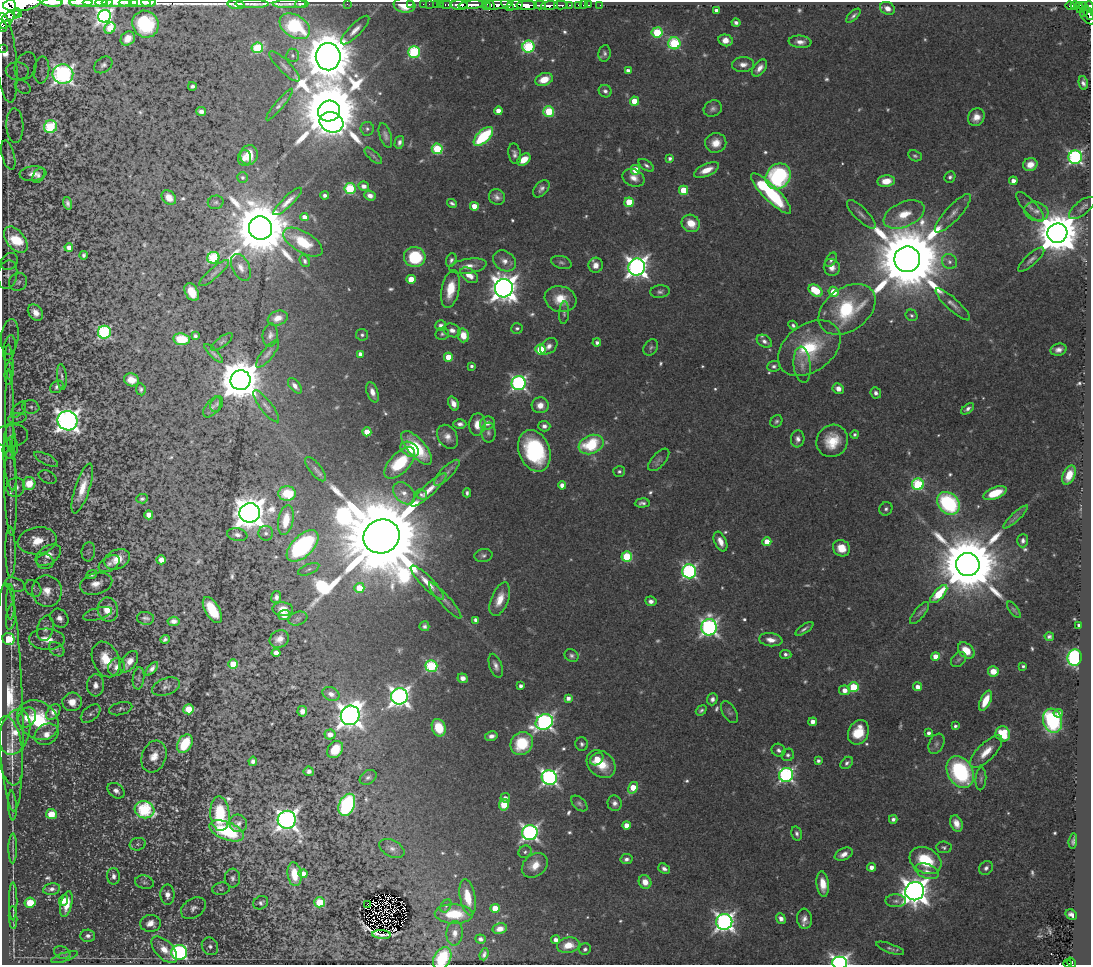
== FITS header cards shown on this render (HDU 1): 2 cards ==
NAXIS1  =                 1089
NAXIS2  =                  963

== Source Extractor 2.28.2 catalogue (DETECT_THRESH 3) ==
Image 1089 x 963 px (HDU 1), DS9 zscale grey, 1 PNG px = 1 image px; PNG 1093 x 967 px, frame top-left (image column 1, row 963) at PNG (2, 2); each listed source drawn as its Kron ellipse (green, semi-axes under 4 px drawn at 4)
Background 0.519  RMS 0.019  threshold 0.0572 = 3 sigma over >= 5 px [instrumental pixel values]
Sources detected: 741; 7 with non-positive FLUX_AUTO (blend fragments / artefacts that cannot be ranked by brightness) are neither listed nor drawn; of the other 734, the 500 brightest by FLUX_AUTO listed and drawn (234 fainter detections omitted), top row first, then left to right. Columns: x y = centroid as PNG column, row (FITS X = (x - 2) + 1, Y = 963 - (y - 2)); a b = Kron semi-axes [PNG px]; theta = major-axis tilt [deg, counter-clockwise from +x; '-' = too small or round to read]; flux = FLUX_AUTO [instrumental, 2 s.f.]
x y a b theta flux
52 2 10 3 -1 3.8
81 2 11 2 0 3.5
95 2 12 2 0 4.3
104 3 9 2 -1 3.4
117 3 15 2 0 4.9
128 3 10 2 -1 2.9
140 3 11 2 -3 4.3
148 3 7 2 -3 2.9
22 4 19 7 7 1900
252 4 17 2 -1 5.9
289 4 17 2 0 5.7
302 4 6 2 1 3.2
347 4 2 2 - 110
411 4 3 2 - 9.7
423 4 2 2 - 7.3
429 4 2 2 - 9.4
436 4 2 2 - 9.1
440 4 2 2 - 6.9
446 4 6 3 0 39
236 5 8 4 -6 18
405 5 11 7 -8 24
459 5 9 4 -2 770
471 5 13 3 6 820
486 5 4 3 - 79
490 5 5 3 - 94
497 5 15 4 4 310
507 5 7 3 -40 320
515 5 8 5 14 350
527 5 10 4 -1 1300
540 5 6 3 -2 160
561 5 7 3 -1 120
569 5 3 2 - 36
579 5 3 3 - 25
583 5 2 2 - 3.4
589 5 3 2 - 11
600 5 2 2 - 5.7
1080 5 3 3 - 49
549 6 8 3 6 510
1070 6 4 3 - 79
1075 6 4 3 - 84
1089 6 5 3 - 100
887 8 8 6 -28 11
1082 8 6 3 47 70
5 10 19 10 84 3100
716 11 4 4 - 7.1
17 13 5 3 - 120
1083 13 3 2 - 22
1088 13 8 3 -59 84
11 16 10 2 23 260
104 16 6 6 - 460
853 16 9 4 43 4
1088 17 8 5 -44 160
736 23 4 4 - 4.2
145 24 14 13 - 65
295 26 17 11 -32 89
3 27 5 3 - 120
110 28 6 5 - 35
355 30 19 6 45 11
657 32 5 5 - 94
128 39 8 6 43 13
726 40 7 6 - 13
800 42 11 6 -6 8.9
674 43 6 6 - 130
528 47 6 6 - 160
2 48 3 2 - 5.1
257 48 6 5 - 120
414 52 6 5 - 170
604 53 8 6 81 4.4
293 55 7 6 - 3.8
328 57 13 12 - 12000
6 58 45 10 -84 35
743 64 11 7 2 9.8
103 65 10 7 36 5.7
26 66 14 10 68 15
284 66 20 6 -45 7.7
759 68 10 5 50 9.3
42 70 13 7 85 9.8
17 71 11 9 -2 12
628 71 4 4 - 9.2
63 74 10 10 - 600
544 79 9 6 21 27
1083 83 7 4 -78 5
192 86 4 4 - 3.8
23 87 8 6 -33 2.9
605 91 7 6 - 4.9
634 101 4 4 - 33
279 105 20 4 50 5.3
713 109 9 8 - 5.5
201 111 5 4 - 5.6
329 111 11 10 - 17000
498 111 4 4 - 16
549 111 5 5 - 83
976 117 9 8 - 14
331 122 12 10 -21 500
15 126 17 8 -88 6.4
50 127 6 6 - 110
367 129 7 6 - 3.5
385 135 13 6 -72 6.1
483 136 12 6 42 120
399 142 6 4 75 4.8
716 143 10 10 - 17
437 149 5 5 - 100
515 154 10 6 -79 5.6
8 155 15 6 -75 5.2
249 155 10 8 77 20
373 156 11 4 -42 3.4
915 156 7 5 -25 3
1075 157 7 6 - 330
244 158 8 6 88 7.7
670 158 4 4 - 3.8
524 160 7 5 39 20
646 165 9 5 -35 4.1
1030 165 7 6 - 15
635 170 5 4 - 39
707 170 13 6 24 19
33 174 13 7 6 11
38 175 8 5 59 4.7
778 176 14 12 50 190
950 177 6 5 - 3.5
242 178 5 5 - 3.7
633 178 11 8 -24 12
886 181 9 6 6 22
1013 181 4 4 - 9.4
364 186 5 4 - 8
350 189 5 5 - 140
541 189 10 6 50 6.1
683 190 4 4 - 53
771 193 27 7 -45 140
325 195 4 3 - 4.7
370 195 6 5 - 8.8
497 197 8 7 - 6.9
169 198 8 6 -45 9.3
288 201 19 5 43 11
216 202 8 7 - 3.3
629 202 5 4 - 52
68 203 6 4 -73 4.3
452 203 5 3 - 3.2
474 206 4 4 - 18
1030 207 19 6 -48 8.2
1082 208 15 7 38 6.2
1036 211 12 9 -17 11
953 213 25 7 47 12
861 214 19 6 -45 8
904 215 21 12 24 35
304 217 4 4 - 11
691 223 9 8 - 25
260 228 12 11 - 13000
1057 233 10 9 - 6500
16 240 15 9 -52 69
303 242 22 10 -31 51
69 247 4 4 - 8.5
84 255 4 3 - 3.3
415 257 11 10 - 79
213 258 6 5 - 120
907 259 13 13 - 24000
1031 259 17 5 42 6.8
451 260 7 5 67 4
831 260 8 5 60 4.1
305 261 6 5 - 3.6
504 261 12 9 -34 11
9 262 9 7 43 3.3
561 262 10 6 -17 4.1
949 262 8 7 - 4.9
596 265 7 7 - 11
468 266 19 7 8 13
241 267 14 8 -64 11
637 267 8 8 - 1000
832 267 9 8 - 9.9
214 273 19 5 40 6.6
8 275 14 9 79 7.3
469 275 10 6 -38 15
411 279 4 4 - 32
18 282 9 8 - 4.8
504 288 9 9 - 1900
450 289 19 9 78 31
816 291 8 5 -36 77
192 292 9 6 -62 27
660 292 10 6 7 4.5
833 292 5 4 - 34
560 299 16 13 -16 27
953 304 22 6 -42 9.5
847 309 31 21 36 120
35 313 9 6 -50 13
564 313 11 5 87 3.7
912 315 6 5 - 3.2
278 318 10 7 20 15
793 325 5 4 - 3.2
441 326 5 5 - 6.3
517 328 6 5 - 3.3
452 330 8 6 -22 7.9
104 332 6 6 - 200
442 334 7 6 - 3.1
270 335 11 7 83 6.7
362 335 6 6 - 3.3
463 335 7 5 -76 22
195 336 4 4 - 3.5
10 337 18 8 83 9.9
182 339 8 6 -8 53
764 341 8 5 -32 5.7
222 342 13 5 37 3.3
597 342 4 4 - 4.9
549 346 10 7 41 7
651 347 9 6 58 3.6
9 348 13 6 80 4.8
809 348 34 23 36 99
540 349 5 5 - 62
1058 350 8 6 16 7.6
214 353 12 3 -46 3.8
268 354 17 6 51 6.3
360 354 4 4 - 7.4
448 357 4 4 - 31
9 362 17 2 -88 4.2
802 365 18 8 -84 11
472 366 3 3 - 3.5
774 366 7 5 5 3.9
9 373 11 4 87 4.1
62 377 13 5 -85 3.9
131 380 7 6 - 15
240 380 10 10 - 5300
519 383 7 7 - 390
295 386 9 5 -52 7
57 387 7 5 41 3.8
141 389 6 5 - 3.3
838 389 5 5 - 11
372 392 10 5 -71 10
876 393 6 5 - 5.1
217 404 8 6 62 3.2
453 404 7 5 -67 10
540 405 8 8 - 14
266 406 20 6 -53 6.9
31 407 8 6 -8 4.4
212 407 12 6 50 4.9
968 409 7 4 38 4.5
19 410 10 5 49 3.8
10 411 41 4 -90 19
17 418 9 5 11 2.9
67 421 10 9 - 940
776 421 6 5 - 3.1
487 423 7 6 - 8.6
460 424 6 5 - 5.2
477 424 11 8 83 18
544 426 6 5 - 6.1
367 432 4 4 - 28
488 433 10 7 -88 5
855 434 4 4 - 3.3
11 436 17 11 4 12
448 437 13 9 -57 12
798 439 8 7 - 7.1
10 441 17 6 89 9.1
832 441 16 15 - 39
591 445 13 9 21 82
10 448 10 7 79 7.3
417 448 21 8 -49 70
410 449 10 6 -31 18
534 451 21 15 -69 160
46 459 13 5 -26 4.5
659 460 14 6 48 5.4
400 463 19 10 47 65
10 464 26 6 -84 12
315 469 14 6 -52 5.4
619 471 6 5 - 2.9
447 473 17 6 46 7
1069 475 10 6 67 22
47 477 9 6 -26 3
29 484 6 6 - 45
918 484 6 6 - 160
562 485 4 4 - 10
16 487 10 9 - 12
82 489 26 7 72 27
429 490 23 5 43 18
11 492 44 6 -88 20
287 493 9 7 0 52
404 493 13 9 -45 10
467 493 4 3 - 3.4
995 493 12 5 22 35
421 494 6 4 -33 3
142 499 6 4 4 2.9
642 503 7 4 4 4.6
948 503 12 10 -44 170
886 509 7 6 - 4.1
250 513 10 9 - 2800
149 515 4 4 - 12
1016 517 16 4 43 5
286 520 15 7 79 34
266 533 7 7 - 6.2
237 535 10 6 -10 6.2
381 536 18 16 24 56000
37 541 19 13 8 34
720 541 10 6 -66 13
1023 541 6 5 - 5
767 542 4 4 - 27
303 546 20 10 44 220
841 548 9 8 - 22
11 552 25 5 -89 10
88 552 9 7 83 3.7
48 555 14 9 34 15
483 555 9 6 10 4.3
627 556 5 5 - 90
117 559 13 9 26 19
161 560 5 4 - 10
45 562 8 7 - 4.5
109 564 11 7 31 6.8
968 565 12 11 - 17000
309 569 11 5 22 3.8
689 571 7 7 - 310
91 575 6 4 20 3
427 582 23 6 -46 17
96 584 16 10 16 15
15 585 10 6 -19 5.9
33 588 9 7 -48 4.6
359 588 5 5 - 39
47 591 15 15 - 24
939 594 11 5 48 66
276 597 6 5 - 5.8
500 599 18 8 68 23
445 600 23 5 -49 8.1
651 601 5 5 - 6
11 602 17 4 90 5.4
283 609 10 7 -4 19
108 610 12 10 -78 28
212 610 14 7 -59 45
1014 610 10 4 -54 2.9
919 613 13 5 50 4.6
98 614 15 6 16 6.3
284 615 6 5 - 16
11 617 12 5 82 4.1
59 618 10 8 -51 9.2
145 618 8 6 -4 4.9
298 618 10 6 18 4.3
476 620 4 4 - 7.2
174 621 6 4 5 6.9
1079 625 4 3 - 5
424 626 5 5 - 3.7
709 627 8 7 - 540
45 628 13 8 77 7.7
804 629 10 3 34 4.2
1049 636 5 4 - 3.8
9 639 6 6 - 100
47 639 18 10 -2 21
165 639 5 4 - 3.8
279 639 10 8 29 12
771 640 12 6 -7 12
57 649 9 6 -40 4.1
966 650 9 6 -43 24
276 653 4 4 - 13
786 654 6 4 -6 4.7
572 656 7 6 - 4
935 656 4 4 - 17
1075 658 8 7 - 240
106 659 18 13 -66 40
958 660 9 6 44 3.2
129 662 12 7 54 13
233 664 5 4 - 41
431 666 6 6 - 170
496 666 12 6 -71 7.3
1023 666 3 3 - 2.9
116 667 9 8 - 8.7
152 669 8 4 47 5.7
993 671 5 5 - 19
138 678 11 6 84 3.7
463 678 5 5 - 7.8
95 685 11 8 87 11
521 686 4 4 - 5.5
166 687 14 8 20 6.2
853 687 5 5 - 80
917 687 4 4 - 9.3
844 690 5 4 - 12
331 694 9 6 -23 8.5
399 696 8 8 - 880
10 697 114 13 -88 88
568 698 4 4 - 7.2
712 699 6 5 - 5.7
985 701 11 5 65 31
72 702 10 9 - 22
121 709 12 6 15 3.9
189 709 5 5 - 41
701 710 6 4 39 3.3
302 711 5 5 - 8.7
53 712 9 6 53 12
729 712 12 6 -59 3.9
1058 713 4 4 - 7
91 714 11 7 40 4.6
350 715 10 9 - 1500
27 718 11 8 57 15
38 720 22 18 -40 89
1052 721 12 9 -73 190
544 722 9 7 26 550
813 722 4 4 - 10
955 726 4 3 - 3.6
439 728 9 6 -68 43
15 732 23 14 73 31
858 732 13 10 65 39
929 733 4 4 - 5.8
47 734 12 10 29 15
330 734 5 5 - 13
1003 734 7 7 - 53
491 736 6 4 11 7
522 743 12 10 50 61
185 744 10 7 60 63
582 744 6 6 - 3.8
936 744 11 7 65 5.1
335 750 9 7 53 30
779 750 7 6 - 5.1
10 751 35 12 -82 28
986 752 21 8 45 22
788 755 6 6 - 3.6
154 757 16 12 70 21
597 759 7 5 42 23
253 761 4 4 - 4.7
818 761 4 3 - 4.4
847 763 7 5 44 4.2
601 764 16 12 -39 35
309 771 5 4 - 5.5
960 772 17 12 -59 170
786 775 7 7 - 330
368 777 9 6 36 4.2
549 777 8 7 - 470
981 779 11 5 86 4.4
633 788 6 4 57 34
116 791 9 6 -38 7.7
505 798 5 5 - 6.7
615 803 8 7 - 6.3
579 804 9 6 -42 3.7
12 805 15 3 -86 3.4
347 805 12 7 66 210
504 805 6 5 - 44
145 810 10 8 -16 160
51 814 5 5 - 27
220 814 17 9 -86 59
893 819 4 4 - 5.2
287 820 9 9 - 830
238 823 9 8 - 6
956 823 8 6 -69 11
626 825 4 4 - 14
227 831 18 9 -20 85
530 832 7 7 - 540
797 833 7 5 -76 4.2
1073 841 7 3 82 3.1
138 844 8 6 14 4.3
944 847 7 5 -7 3.2
13 848 15 3 89 3.5
392 849 13 8 -28 8
525 852 7 6 - 3.6
844 854 9 6 24 9.3
626 859 6 5 - 5.2
925 861 17 12 -30 66
535 865 14 10 38 21
871 867 4 4 - 8.6
986 868 7 6 - 4.8
664 869 6 4 -37 5.3
927 871 12 7 -18 8.9
294 874 12 7 -82 29
303 874 4 4 - 18
113 876 8 6 -89 5.9
232 878 9 7 -90 5.6
144 882 9 6 -14 4.6
645 882 7 6 - 16
823 884 13 6 -83 19
51 889 9 5 12 5.3
221 889 9 6 9 3.3
915 891 9 9 - 1900
167 895 10 7 -88 9.2
468 897 18 7 -79 31
63 900 6 4 68 7.6
13 901 19 2 90 5.2
896 901 10 6 0 5.5
319 902 5 5 - 56
30 903 5 5 - 38
261 903 8 6 32 3.7
66 904 13 5 77 18
367 904 4 2 - 2.9
446 906 7 5 60 2.9
193 908 13 9 33 8.7
495 908 4 4 - 34
454 914 19 9 -2 50
1071 915 6 5 - 6.8
13 917 11 3 -88 3.4
781 919 5 4 - 7
804 919 10 7 -85 8.9
724 922 8 8 - 770
150 923 10 8 7 12
500 929 7 5 11 11
455 933 12 8 88 11
382 935 9 4 -3 3
88 936 7 6 - 5.3
480 939 5 4 - 4.2
556 940 4 4 - 9.1
568 945 11 7 9 23
210 946 9 8 - 5.9
890 948 15 4 -20 4.3
585 949 6 5 - 4
164 950 16 8 -47 19
179 952 8 7 - 260
62 953 8 6 -22 3.1
484 954 6 4 71 4.1
64 957 14 4 18 3.8
442 958 12 8 61 70
839 963 7 6 - 520
1068 963 4 3 - 17
1071 963 5 4 - 49
At the frame edge (FLAGS 8, measured only in part): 18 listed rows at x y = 52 2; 81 2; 95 2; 104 3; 117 3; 128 3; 140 3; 148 3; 22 4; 1089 6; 5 10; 1088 17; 3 27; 2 48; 6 58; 442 958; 839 963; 1068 963
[234 fainter detections neither listed nor drawn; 7 non-positive-flux detections neither listed nor drawn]